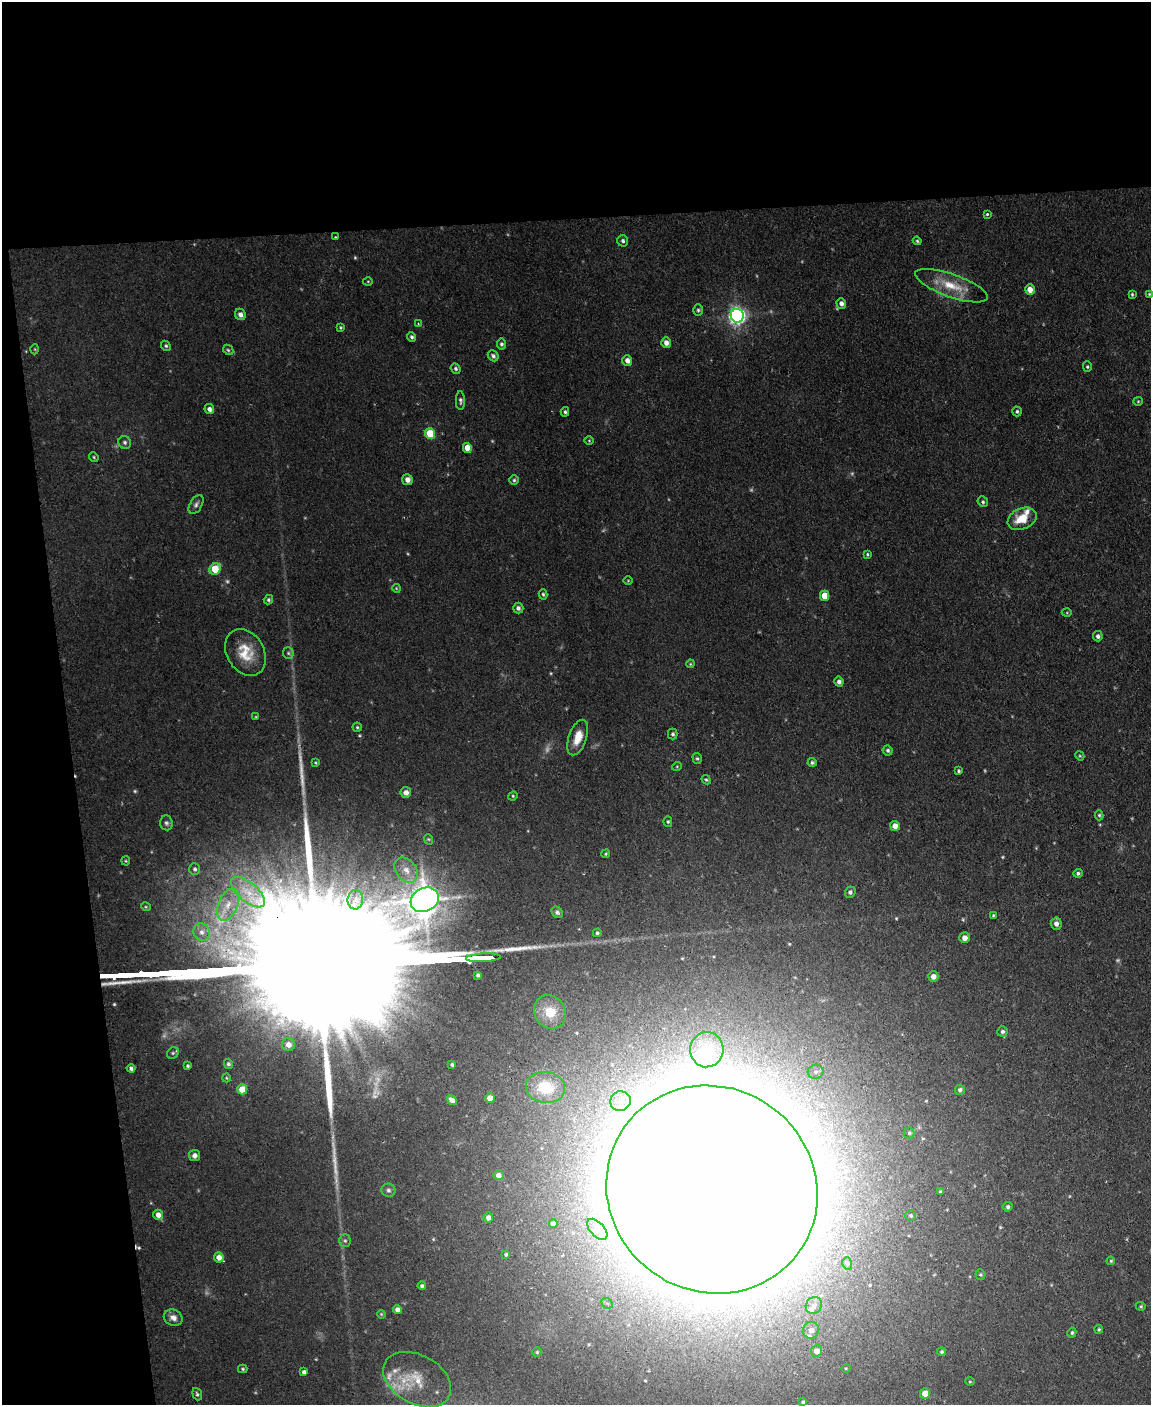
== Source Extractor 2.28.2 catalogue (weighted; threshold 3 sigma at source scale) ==
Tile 1 of 4 x 3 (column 1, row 1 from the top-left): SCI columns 1-1149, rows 3041-4443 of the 4596 x 4572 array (HDU 1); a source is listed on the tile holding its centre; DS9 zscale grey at full resolution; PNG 1153 x 1407 px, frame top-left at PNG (2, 2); each listed source drawn as its Kron ellipse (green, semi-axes under 4 px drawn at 4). Shown black and unused: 21% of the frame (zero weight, under 2 of 3 exposures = <1% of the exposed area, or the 3 px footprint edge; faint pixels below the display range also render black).
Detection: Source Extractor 2.28.2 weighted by HDU 2 'WHT'; one run over the whole footprint, this tile lists its part. Background 0.0545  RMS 0.0055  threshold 0.0245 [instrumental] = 3 sigma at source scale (4.5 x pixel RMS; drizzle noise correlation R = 1.50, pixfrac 1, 0.05/0.05 arcsec/px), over >= 5 px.
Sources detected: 176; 16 too faint to see at this stretch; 5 inside a brighter object's white glare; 1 cosmic-ray / hot-pixel residue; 3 long thin detections or spike segments (spike, bleed or trail) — neither listed nor drawn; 2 inside a brighter listed object's ellipse — not listed separately; the other 149 listed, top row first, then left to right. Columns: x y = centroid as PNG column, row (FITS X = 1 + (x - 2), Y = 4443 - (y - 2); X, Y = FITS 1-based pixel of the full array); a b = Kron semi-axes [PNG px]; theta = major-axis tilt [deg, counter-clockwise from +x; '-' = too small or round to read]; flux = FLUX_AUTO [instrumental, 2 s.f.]
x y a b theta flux
987 214 4 3 - 0.91
335 237 2 2 - 0.47
623 241 6 5 - 1.4
917 241 4 3 - 0.69
368 281 5 3 - 0.49
951 286 38 11 -19 15
1030 290 5 4 - 5.5
1132 294 4 3 - 0.73
1149 294 4 4 - 0.63
841 303 5 4 - 2.2
698 310 5 5 - 1
240 314 6 5 - 2.2
737 316 7 6 - 240
418 324 3 3 - 0.53
340 327 4 3 - 0.65
412 337 5 4 - 1.2
666 343 5 5 - 2.8
501 344 5 4 - 1.1
166 346 5 4 - 0.88
35 349 5 3 - 0.52
228 350 6 4 -44 0.84
493 356 6 5 - 1.6
627 360 5 5 - 3.4
1087 367 5 4 - 0.78
456 369 5 4 - 1.1
460 401 9 4 -89 1.3
1138 401 5 4 - 0.62
209 409 5 5 - 2.3
1017 411 5 4 - 0.98
565 412 5 4 - 0.98
430 434 5 5 - 21
589 441 5 3 - 0.47
125 442 7 6 - 1.3
467 448 5 4 - 8.6
94 457 5 4 - 0.7
407 480 5 5 - 2.8
514 480 5 5 - 0.88
983 502 5 5 - 1
196 505 10 6 60 1.8
1022 519 15 10 24 11
867 554 4 3 - 0.75
215 569 6 5 - 19
628 581 4 3 - 0.46
396 588 4 3 - 0.51
543 594 5 4 - 0.86
824 596 5 4 - 10
268 600 5 4 - 0.95
518 608 5 5 - 1.6
1067 613 5 3 - 0.49
1098 636 5 5 - 1.6
245 652 25 18 -59 15
288 653 6 5 - 1
690 664 4 3 - 0.51
839 682 5 4 - 2
256 717 4 4 - 0.54
357 727 4 4 - 0.75
673 734 5 5 - 1.2
578 738 18 9 70 8.7
888 750 5 5 - 1.2
1080 756 5 3 - 0.56
697 758 6 4 -73 0.88
315 762 4 4 - 0.57
812 762 4 4 - 1
677 766 5 3 - 0.48
959 771 4 3 - 0.77
706 780 5 3 - 0.78
406 792 5 5 - 2.8
513 796 5 4 - 0.65
1099 815 5 4 - 0.84
668 822 5 4 - 0.78
166 823 7 6 - 1.4
895 826 5 4 - 4
428 839 5 3 - 0.52
606 854 4 4 - 0.72
126 861 4 4 - 0.6
195 869 6 5 - 1.2
406 870 14 10 -51 6.1
1078 873 5 4 - 1.1
248 892 21 9 -40 9.8
850 892 5 5 - 1.3
355 900 10 7 84 3
425 900 14 11 27 1000
228 905 17 9 68 7.5
146 907 5 3 - 0.53
557 912 6 5 - 1.4
993 915 4 3 - 0.69
1056 924 6 5 - 2.5
202 932 9 8 - 3.4
597 933 4 4 - 0.93
965 938 5 5 - 3.4
483 958 17 3 3 2200
478 975 3 3 - 1
933 976 5 5 - 3
550 1012 17 15 -56 15
1002 1032 5 5 - 1.4
288 1045 6 6 - 3.5
707 1050 18 16 85 14
173 1053 6 5 - 1
228 1064 5 4 - 1.2
452 1065 3 3 - 0.94
188 1066 4 4 - 0.83
131 1068 4 3 - 1.4
816 1072 8 7 - 2.1
226 1078 4 4 - 0.59
545 1087 20 15 -7 18
242 1089 5 5 - 12
960 1090 5 4 - 1.4
490 1098 5 4 - 5.6
452 1100 5 4 - 3
620 1101 10 9 - 5.5
909 1133 5 5 - 0.84
195 1155 5 5 - 2.7
498 1175 5 5 - 2.7
712 1189 107 102 -36 5600
388 1190 7 6 - 1.6
940 1192 4 3 - 0.67
1008 1207 5 4 - 1.1
158 1215 5 5 - 3.7
911 1215 5 5 - 0.91
488 1218 5 5 - 2.5
553 1224 4 4 - 2.1
597 1229 13 7 -48 2.7
345 1241 6 5 - 1.1
506 1254 4 3 - 0.89
219 1257 5 5 - 4.2
1111 1261 4 3 - 0.61
847 1263 6 5 - 1
980 1275 5 5 - 0.78
422 1286 4 4 - 1.2
607 1303 6 5 - 1.2
814 1305 8 7 - 2.7
1141 1306 5 4 - 0.69
397 1310 4 4 - 2.5
381 1314 4 3 - 0.51
173 1318 9 8 - 3.4
1099 1329 4 4 - 0.76
811 1330 8 8 - 3.5
1072 1333 5 4 - 1
817 1351 6 5 - 3.4
537 1352 4 4 - 0.64
941 1352 4 4 - 0.87
846 1368 4 3 - 0.45
243 1369 5 4 - 0.76
304 1372 4 4 - 1.6
417 1380 36 24 -29 18
970 1382 5 3 - 0.55
197 1394 6 4 -71 1
925 1394 5 5 - 7.1
803 1402 4 3 - 0.73
Overlapping masked pixels (flux is a lower limit): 1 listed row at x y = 712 1189
Isophote crosses this tile's border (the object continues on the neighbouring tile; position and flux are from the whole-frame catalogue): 1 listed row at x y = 712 1189